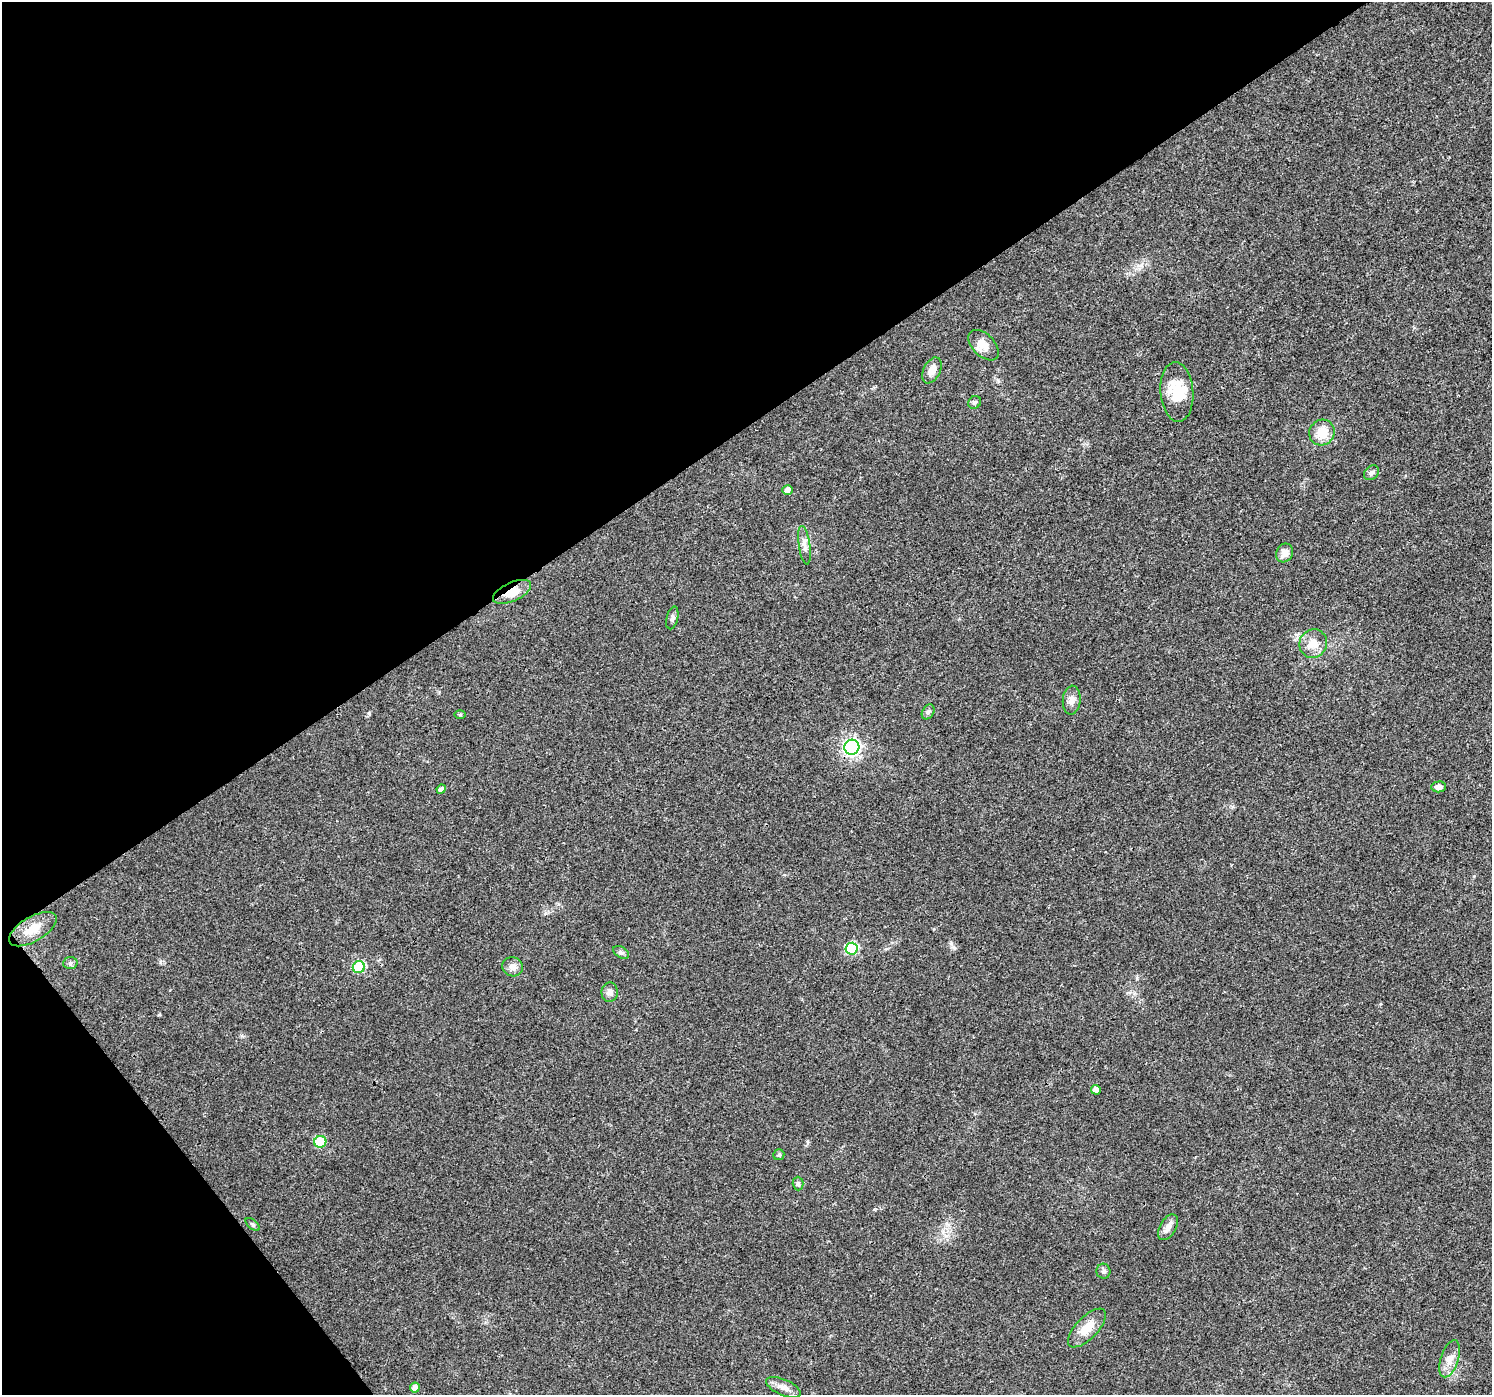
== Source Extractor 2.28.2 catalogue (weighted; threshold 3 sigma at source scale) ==
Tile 5 of 4 x 4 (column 1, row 2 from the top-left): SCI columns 10-1499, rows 2923-4315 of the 5974 x 5910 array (HDU 1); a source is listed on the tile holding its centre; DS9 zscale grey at full resolution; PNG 1494 x 1397 px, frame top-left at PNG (2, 2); each listed source drawn as its Kron ellipse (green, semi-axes under 4 px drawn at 4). Shown black and unused: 35% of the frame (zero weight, under 3 of 4 exposures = <1% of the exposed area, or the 3 px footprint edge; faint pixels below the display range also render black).
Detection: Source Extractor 2.28.2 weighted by HDU 2 'WHT'; one run over the whole footprint, this tile lists its part. Background 0.0123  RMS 0.0028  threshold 0.0126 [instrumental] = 3 sigma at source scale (4.5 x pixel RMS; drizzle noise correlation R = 1.50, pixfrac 1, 0.0396/0.0396 arcsec/px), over >= 5 px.
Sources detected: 37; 1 inside a brighter listed object's ellipse — not listed separately; the other 36 listed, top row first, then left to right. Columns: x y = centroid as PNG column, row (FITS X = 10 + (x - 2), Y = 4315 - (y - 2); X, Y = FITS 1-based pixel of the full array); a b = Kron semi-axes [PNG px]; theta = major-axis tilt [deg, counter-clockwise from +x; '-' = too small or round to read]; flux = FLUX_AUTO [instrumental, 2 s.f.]
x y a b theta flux
984 345 18 11 -45 3.2
932 370 14 8 64 2.5
1177 392 30 16 -86 7.5
975 402 7 6 - 0.61
1322 433 13 12 - 5
1371 473 8 6 43 0.84
788 490 5 4 - 1.5
804 545 19 5 -81 1.6
1285 553 10 8 60 2
512 592 20 9 24 3.9
672 618 11 5 76 0.79
1313 643 14 13 - 3.5
1072 700 14 9 85 1.8
928 712 8 6 59 0.66
460 714 6 4 0 0.33
852 747 7 7 - 84
1439 787 7 5 6 1.3
441 789 5 4 - 1.1
33 929 26 12 30 4.8
851 949 6 6 - 25
621 952 8 5 -31 0.71
70 963 7 6 - 0.72
359 967 6 6 - 20
513 967 10 9 - 1.7
610 992 10 8 87 1.5
1096 1090 5 5 - 1.4
320 1142 6 6 - 14
779 1155 5 5 - 0.51
798 1184 7 5 -89 0.63
253 1224 8 4 -41 0.5
1168 1227 14 8 60 1.8
1103 1271 7 7 - 0.8
1087 1328 25 11 46 4.9
1450 1359 19 8 72 2.8
783 1387 19 8 -23 2.2
415 1388 5 5 - 1.3
Overlapping masked pixels (flux is a lower limit): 2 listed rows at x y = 512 592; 852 747
Unlisted compact peaks at least as high as the median listed source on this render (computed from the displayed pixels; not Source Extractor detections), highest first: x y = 369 713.